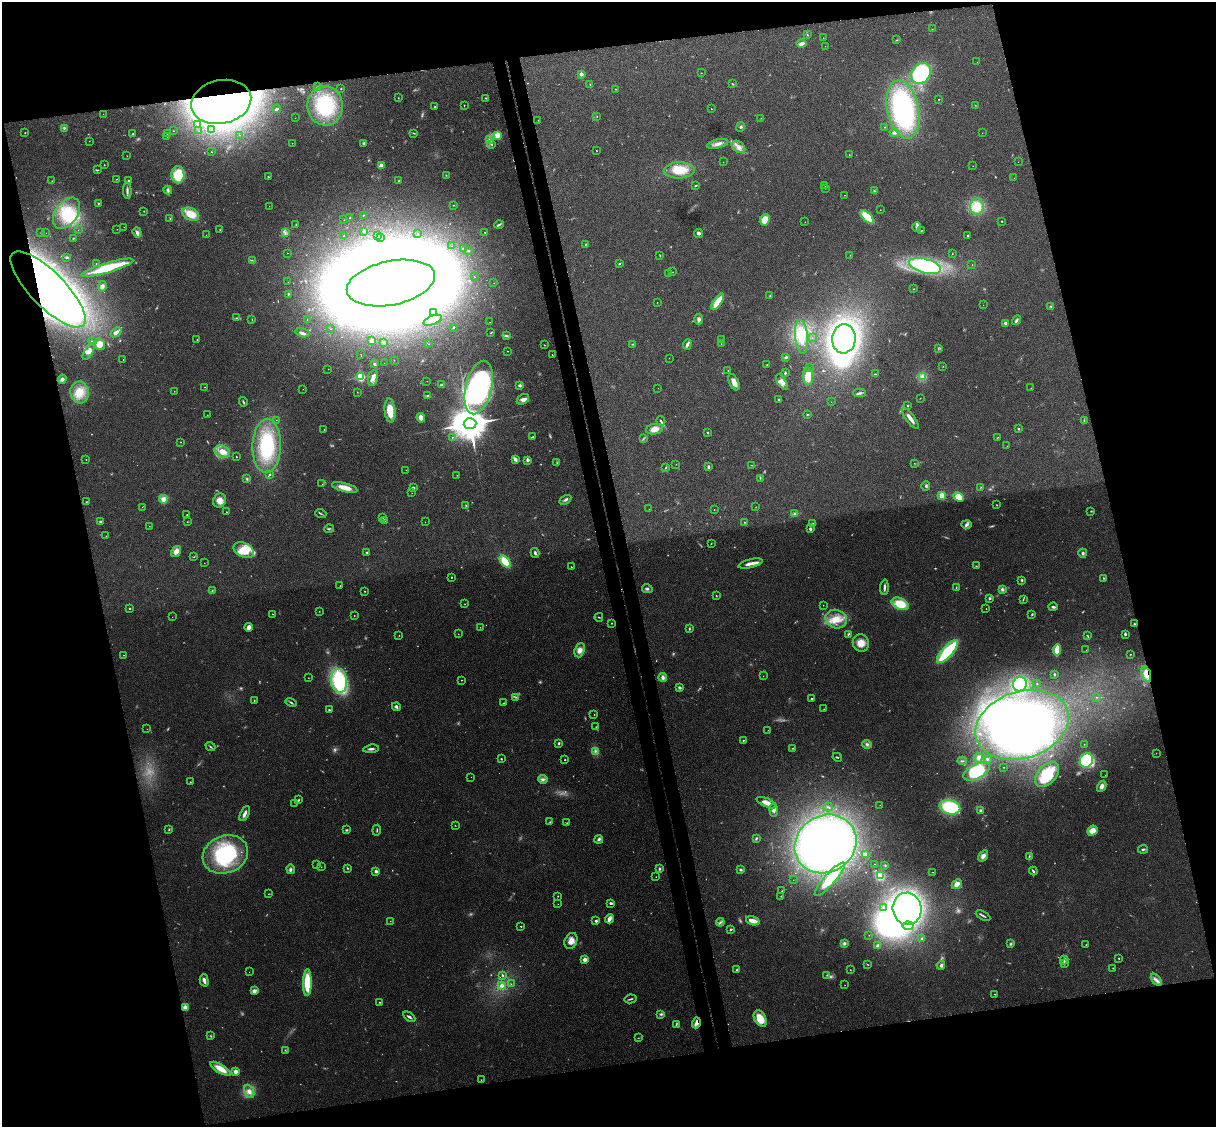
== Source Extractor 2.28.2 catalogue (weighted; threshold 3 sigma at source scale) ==
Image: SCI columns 57-4912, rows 150-4646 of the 4968 x 4909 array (HDU 1 of 3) = the unmasked area's bounding box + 8 px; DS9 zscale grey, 4 x 4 block average (1 PNG px = mean of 4 x 4 image px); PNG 1218 x 1129 px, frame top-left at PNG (2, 2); each listed source drawn as its Kron ellipse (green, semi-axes under 4 px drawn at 4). Shown black and unused: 28% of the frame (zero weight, under 3 of 4 exposures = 5% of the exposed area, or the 3 px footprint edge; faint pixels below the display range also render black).
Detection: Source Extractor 2.28.2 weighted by HDU 2 'WHT'. Background 0.0696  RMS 0.0075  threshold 0.0337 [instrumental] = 3 sigma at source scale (4.5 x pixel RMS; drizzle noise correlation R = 1.50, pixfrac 1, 0.05/0.05 arcsec/px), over >= 5 px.
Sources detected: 671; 97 too faint to see at this stretch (4 x 4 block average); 38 inside a brighter object's white glare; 4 cosmic-ray / hot-pixel residue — neither listed nor drawn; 7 coinciding with a brighter row at this scale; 31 inside a brighter listed object's ellipse — not listed separately; the other 494 listed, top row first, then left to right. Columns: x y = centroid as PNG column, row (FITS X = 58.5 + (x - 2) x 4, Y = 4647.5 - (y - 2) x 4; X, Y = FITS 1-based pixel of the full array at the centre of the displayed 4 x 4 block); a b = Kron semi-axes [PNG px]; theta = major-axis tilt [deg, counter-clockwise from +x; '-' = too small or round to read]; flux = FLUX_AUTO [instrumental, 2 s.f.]
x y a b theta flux
932 29 2 2 - 1.6
807 35 2 2 - 2.2
823 38 2 2 - 1.1
897 40 3 2 - 2.9
801 44 5 3 - 21
825 46 2 2 - 0.85
977 62 2 2 - 1.2
701 73 2 2 - 1.5
921 73 11 9 51 470
581 74 2 2 - 66
590 84 2 2 - 4.3
732 84 3 2 - 3.4
318 87 3 2 - 3
341 89 2 2 - 1.9
615 89 2 2 - 2.5
398 98 2 2 - 2.7
486 98 2 2 - 3
938 99 2 2 - 1.7
221 102 30 21 12 2700
464 105 2 2 - 2.3
975 105 2 2 - 1.7
325 106 19 17 -82 230
435 107 2 2 - 3.3
277 109 4 2 - 5.5
711 109 2 2 - 2
903 109 29 15 -79 640
103 114 2 2 - 0.69
597 116 2 2 - 1.6
295 118 2 2 - 0.93
761 118 2 2 - 1.1
538 120 2 2 - 2.1
197 124 2 2 - 1.8
741 127 5 3 - 7.1
885 127 2 2 - 2.1
64 128 2 2 - 7
212 130 2 2 - 3.3
173 131 2 2 - 2
199 131 2 2 - 0.88
25 133 2 2 - 2.5
167 133 2 2 - 5.2
414 133 4 2 - 3.9
894 133 5 3 - 12
982 133 2 2 - 1.2
133 134 2 2 - 2.7
240 135 2 2 - 0.94
497 135 2 2 - 230
167 137 2 2 - 0.72
489 140 2 2 - 4.5
89 141 2 2 - 1
292 143 2 2 - 1.9
364 143 3 2 - 6
492 144 2 2 - 4.3
717 144 11 4 14 25
738 147 7 5 -38 26
596 150 2 2 - 1.6
211 152 2 2 - 1.5
849 155 2 2 - 1.9
127 156 2 2 - 1.2
723 162 2 2 - 1.9
1018 162 2 2 - 0.78
104 165 2 2 - 1.5
381 165 4 3 - 9.8
973 166 2 2 - 0.86
98 170 3 2 - 2.2
679 170 15 8 2 100
178 175 8 6 -89 120
446 175 2 2 - 2.9
268 177 3 2 - 4.6
1014 178 2 2 - 0.95
116 179 2 2 - 1.8
129 180 2 2 - 7.8
52 181 2 2 - 1.2
399 181 2 2 - 4.4
696 185 3 2 - 3.7
825 186 2 2 - 0.73
825 188 2 2 - 1.4
168 190 4 3 - 9.1
127 191 8 3 -87 11
875 191 3 2 - 4.5
844 195 2 2 - 2
98 203 2 2 - 3.8
453 205 2 2 - 1.5
269 206 2 2 - 0.93
977 207 8 6 77 52
880 210 2 2 - 1.1
144 211 2 2 - 2.8
67 213 17 11 55 130
191 214 9 6 -28 73
363 215 2 2 - 3.8
867 217 8 4 -46 130
170 218 2 2 - 3.1
350 218 2 2 - 10
344 220 2 2 - 0.73
765 220 6 4 65 70
1002 221 2 2 - 4.4
805 222 2 2 - 1.5
296 225 2 2 - 3
499 225 4 3 - 8
124 227 2 2 - 0.99
917 227 4 2 - 8.7
117 229 2 2 - 1.5
78 230 2 2 - 0.81
220 230 2 2 - 2
364 231 3 2 - 4
921 231 2 2 - 1.9
41 232 2 2 - 1.5
485 232 2 2 - 2.8
46 233 2 2 - 0.63
137 233 5 3 - 19
285 233 3 2 - 5.8
418 234 2 2 - 1.6
699 234 4 3 - 9.2
206 235 2 2 - 0.76
344 236 2 2 - 1.9
377 236 2 2 - 1.7
967 236 2 2 - 3.9
73 238 2 2 - 5.1
381 238 2 2 - 2.2
586 244 3 2 - 2.7
452 246 2 2 - 2.2
464 249 3 2 - 6.7
468 251 2 2 - 7.2
287 253 2 2 - 1.7
952 254 2 2 - 1.3
850 255 2 2 - 0.87
660 256 3 2 - 2.7
67 257 4 2 - 7.9
252 260 2 2 - 2
96 263 2 2 - 1.2
619 263 3 2 - 3.7
972 265 2 2 - 0.91
925 266 16 7 -14 680
107 268 27 5 17 200
673 272 2 2 - 1.1
669 273 2 2 - 1
474 277 2 2 - 1.3
288 282 2 2 - 1.2
391 283 45 22 12 30000
494 283 2 2 - 0.84
102 286 5 4 - 12
48 289 50 17 -45 2100
914 289 2 2 - 2.5
288 294 2 2 - 4.8
770 296 2 2 - 2.6
657 302 2 2 - 1.1
718 302 9 3 55 86
983 305 2 2 - 1.1
1051 306 3 2 - 3.9
434 313 2 2 - 4.6
236 318 4 2 - 4.4
252 319 2 2 - 2.5
307 319 2 2 - 0.99
699 319 5 3 - 13
433 320 10 4 21 27
1017 320 5 3 - 9.5
490 322 2 2 - 0.84
1006 323 4 3 - 9.6
454 327 2 2 - 6.5
330 329 2 2 - 1.5
116 332 6 3 37 16
302 333 7 2 -13 20
491 333 3 2 - 2.8
506 336 4 2 - 6.2
801 337 17 6 -85 110
812 338 2 2 - 0.99
197 339 2 2 - 2.1
722 339 2 2 - 1.5
844 339 14 12 85 1400
92 341 3 2 - 3.3
372 341 3 2 - 17
384 343 2 2 - 22
99 344 6 5 - 40
429 344 2 2 - 1.2
633 344 2 2 - 2.7
687 344 5 2 - 18
721 344 2 2 - 1.3
544 345 2 2 - 2
938 348 2 2 - 2.3
89 351 9 4 60 27
508 351 2 2 - 2
361 354 2 2 - 0.75
552 355 2 2 - 2.9
786 357 4 3 - 7.1
669 358 2 2 - 1.1
123 360 2 2 - 1.2
394 360 2 2 - 2.5
384 363 2 2 - 0.83
375 364 4 2 - 4.5
767 364 2 2 - 2.1
943 366 2 2 - 1.3
809 368 2 2 - 1
328 369 2 2 - 0.94
728 370 2 2 - 2.6
785 373 2 2 - 5.1
875 374 3 2 - 2.8
808 376 9 5 -88 69
922 376 4 2 - 9.2
360 377 2 2 - 510
373 378 8 5 79 24
62 379 4 4 - 10
427 381 2 2 - 0.91
734 382 8 4 -66 33
782 382 9 4 -58 22
441 385 4 2 - 5.4
520 385 3 3 - 7.9
205 387 2 2 - 2.1
479 388 27 13 76 760
658 388 2 2 - 0.76
1031 388 2 2 - 1.1
303 389 2 2 - 1
174 391 2 2 - 2.1
80 392 11 9 -82 64
357 392 2 2 - 1.3
859 393 6 3 1 9.4
427 395 3 2 - 3.1
920 398 2 2 - 0.98
523 399 7 4 32 19
779 400 3 2 - 6.5
243 402 5 2 - 4.9
831 402 2 2 - 0.72
908 405 2 2 - 14
390 410 12 5 -85 76
807 414 2 2 - 3.1
207 415 2 2 - 1.6
421 418 5 3 - 27
910 418 13 3 -53 32
276 420 2 2 - 1
661 421 5 2 - 6.9
1084 421 3 2 - 2.5
470 424 6 5 - 17000
324 429 2 2 - 1.9
654 429 9 5 11 39
1018 429 2 2 - 17
708 433 3 2 - 2.8
452 437 2 2 - 3.8
532 437 3 2 - 3.9
997 438 2 2 - 1.9
643 439 2 2 - 1.9
180 442 2 2 - 2.4
267 446 27 14 88 310
1007 446 2 2 - 0.74
222 452 8 5 -22 57
236 457 2 2 - 4.3
86 459 2 2 - 1.4
515 459 4 2 - 16
527 460 3 3 - 9.8
557 463 2 2 - 2.6
914 463 2 2 - 1.7
676 464 2 2 - 0.9
751 465 2 2 - 1.6
708 467 3 2 - 11
666 468 3 2 - 3.4
406 470 2 2 - 0.82
269 474 3 2 - 3.8
457 475 2 2 - 2.3
760 478 3 2 - 2.5
247 479 3 2 - 4.6
322 484 2 2 - 1
926 486 4 2 - 6.1
345 487 13 4 -15 60
413 487 3 2 - 5.5
981 487 2 2 - 2.2
412 493 2 2 - 0.79
942 495 2 2 - 200
958 497 5 4 - 64
163 499 4 4 - 30
565 500 6 3 30 9.1
87 501 2 2 - 1.6
219 501 7 6 - 34
997 505 2 2 - 2.1
466 506 2 2 - 2.6
142 507 2 2 - 1.2
756 507 2 2 - 1
649 509 2 2 - 0.8
714 510 2 2 - 2
1091 511 2 2 - 3.1
226 512 2 2 - 2.6
321 514 5 2 - 5
795 514 3 2 - 13
187 515 2 2 - 2.3
383 517 2 2 - 3.9
384 521 3 3 - 11
100 522 2 2 - 13
187 522 2 2 - 1.8
425 522 2 2 - 0.96
744 522 2 2 - 3.4
813 523 3 2 - 4.2
967 524 5 4 - 13
149 526 2 2 - 1.1
329 529 5 2 - 4.1
810 529 3 2 - 14
106 536 2 2 - 2.8
711 544 2 2 - 2.4
244 550 11 7 -25 62
176 551 6 4 56 29
367 552 2 2 - 4.1
535 553 5 3 - 8.2
1083 553 4 3 - 8
194 557 2 2 - 2.5
505 562 7 4 -49 110
204 563 2 2 - 1.1
750 564 12 3 13 31
976 566 2 2 - 1.9
571 567 2 2 - 4.2
451 577 2 2 - 3.8
1104 578 2 2 - 3.8
1022 580 3 2 - 5
340 586 2 2 - 1.7
884 587 8 2 87 13
956 588 3 2 - 2.1
647 589 5 3 - 8.2
1002 589 4 4 - 11
212 590 2 2 - 3
365 591 2 2 - 2.1
716 596 2 2 - 2.5
990 598 3 2 - 5.5
1023 600 3 2 - 3.6
465 604 2 2 - 1.7
900 604 9 5 -26 110
823 605 2 2 - 1.4
1053 607 4 2 - 9.8
130 608 2 2 - 5.6
986 609 2 2 - 2
319 611 2 2 - 1.6
272 614 2 2 - 2.3
1032 614 2 2 - 4.7
354 616 2 2 - 2.4
172 617 2 2 - 0.69
599 617 4 2 - 4.1
836 619 11 9 -19 69
612 623 2 2 - 4.6
1134 624 2 2 - 4
249 627 4 3 - 21
480 627 2 2 - 1
689 629 4 2 - 3.8
458 634 2 2 - 1.5
848 634 3 2 - 4.1
1125 634 3 2 - 8.2
399 635 2 2 - 1.7
1087 635 2 2 - 2.6
861 643 9 8 - 47
580 650 7 5 70 30
1057 650 5 2 - 120
1086 650 2 2 - 1
947 652 15 5 48 330
1130 654 2 2 - 2.3
124 655 2 2 - 1.5
1054 674 3 2 - 4.8
1146 674 8 4 -72 40
763 676 2 2 - 1.1
663 677 4 3 - 15
308 678 2 2 - 1.6
461 680 2 2 - 1.9
339 681 12 8 -85 390
1037 683 2 2 - 2
1020 684 7 7 - 290
679 687 3 2 - 11
516 697 4 2 - 5.5
1096 697 2 2 - 1.7
811 699 2 2 - 7.7
254 701 2 2 - 3.1
291 702 6 2 -30 7.3
503 703 3 2 - 3.6
396 707 4 3 - 11
824 709 2 2 - 1.9
329 710 2 2 - 4.3
594 714 2 2 - 1.4
1022 725 48 33 18 1500
596 727 2 2 - 2.2
147 729 2 2 - 1.1
768 730 2 2 - 1
743 740 2 2 - 2.9
559 743 2 2 - 16
867 744 5 3 - 10
1084 744 2 2 - 1.2
210 747 5 2 - 5.2
793 748 3 2 - 3.4
371 749 8 2 7 12
595 751 3 3 - 7.3
1156 753 2 2 - 0.9
837 757 5 2 - 3.7
978 758 5 4 - 13
501 759 2 2 - 4.4
987 759 3 2 - 5.1
565 760 2 2 - 6.3
1086 760 7 6 - 420
962 761 4 2 - 6
1003 767 2 2 - 1.3
976 771 14 7 27 180
1047 774 15 9 48 180
1105 775 2 2 - 0.75
471 777 2 2 - 0.87
543 779 5 3 - 12
190 782 2 2 - 2
1102 786 6 4 61 21
298 800 3 2 - 3.9
295 803 2 2 - 2.1
766 803 10 4 -24 36
880 805 2 2 - 1
828 807 4 2 - 4
950 807 10 7 -15 300
774 810 6 3 -82 11
980 811 4 3 - 8.6
245 814 8 2 64 20
550 822 3 2 - 2.1
567 823 2 2 - 2.2
455 825 2 2 - 1.9
169 829 4 2 - 3.4
347 830 2 2 - 5
377 830 5 2 - 4
1092 831 5 4 - 44
756 838 4 2 - 5
599 839 4 3 - 9.7
825 844 32 28 33 2000
1143 849 5 2 - 6.6
225 854 23 18 21 430
866 854 3 3 - 21
983 856 6 4 57 24
1029 856 3 2 - 3.3
317 864 2 2 - 2.8
874 864 2 2 - 1.3
885 865 2 2 - 1.9
321 867 2 2 - 1.3
347 868 3 2 - 4.4
291 869 5 3 - 8.9
659 869 3 2 - 6.8
741 870 3 3 - 5.7
376 871 2 2 - 45
1033 871 4 2 - 7.8
933 872 2 2 - 1.6
880 876 4 3 - 100
656 877 2 2 - 1.4
830 879 22 5 48 150
793 880 2 2 - 0.87
957 884 5 4 - 35
782 891 2 2 - 2.9
268 894 2 2 - 1.6
558 896 2 2 - 3.3
781 896 2 2 - 2.1
610 903 3 2 - 6.8
558 904 2 2 - 0.85
884 908 3 2 - 4.7
907 909 16 14 -78 1100
983 916 8 2 -30 9.2
609 919 5 3 - 29
390 921 2 2 - 1.4
596 921 2 2 - 29
753 921 7 2 -16 52
720 922 4 2 - 6.7
521 926 2 2 - 5.6
908 926 5 3 - 16
730 930 2 2 - 4.9
869 935 2 2 - 0.82
922 938 2 2 - 2.4
571 941 8 6 65 33
844 943 4 3 - 8.8
1011 944 3 3 - 6.1
1086 945 2 2 - 2
878 946 3 2 - 20
1119 958 2 2 - 4.5
585 960 2 2 - 90
1064 960 4 2 - 8
867 964 3 2 - 2.5
1064 964 2 2 - 3.5
941 965 4 3 - 16
1113 968 2 2 - 1.9
737 970 3 2 - 4.1
850 970 2 2 - 2.9
249 972 2 2 - 0.98
502 975 3 2 - 5.2
827 975 2 2 - 2.2
204 980 6 3 -75 19
1156 980 7 3 -50 16
307 983 13 4 89 180
511 984 2 2 - 1.2
502 985 2 2 - 23
845 985 2 2 - 1.2
254 991 3 2 - 26
995 994 2 2 - 2.3
630 999 6 2 12 7.1
379 1002 2 2 - 4.5
185 1007 2 2 - 120
661 1014 4 3 - 6.7
409 1017 7 2 -31 11
760 1019 9 5 -60 71
696 1023 5 3 - 25
676 1024 4 2 - 5.8
211 1036 3 2 - 3.1
638 1038 2 2 - 1.5
285 1050 3 2 - 2.9
221 1069 11 4 -31 66
235 1071 2 2 - 140
481 1080 2 2 - 1.7
249 1091 7 4 -66 26
Overlapping masked pixels (flux is a lower limit): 4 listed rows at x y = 221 102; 48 289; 1146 674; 696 1023
Diffuse or blended objects may show on this block-average render without a row.